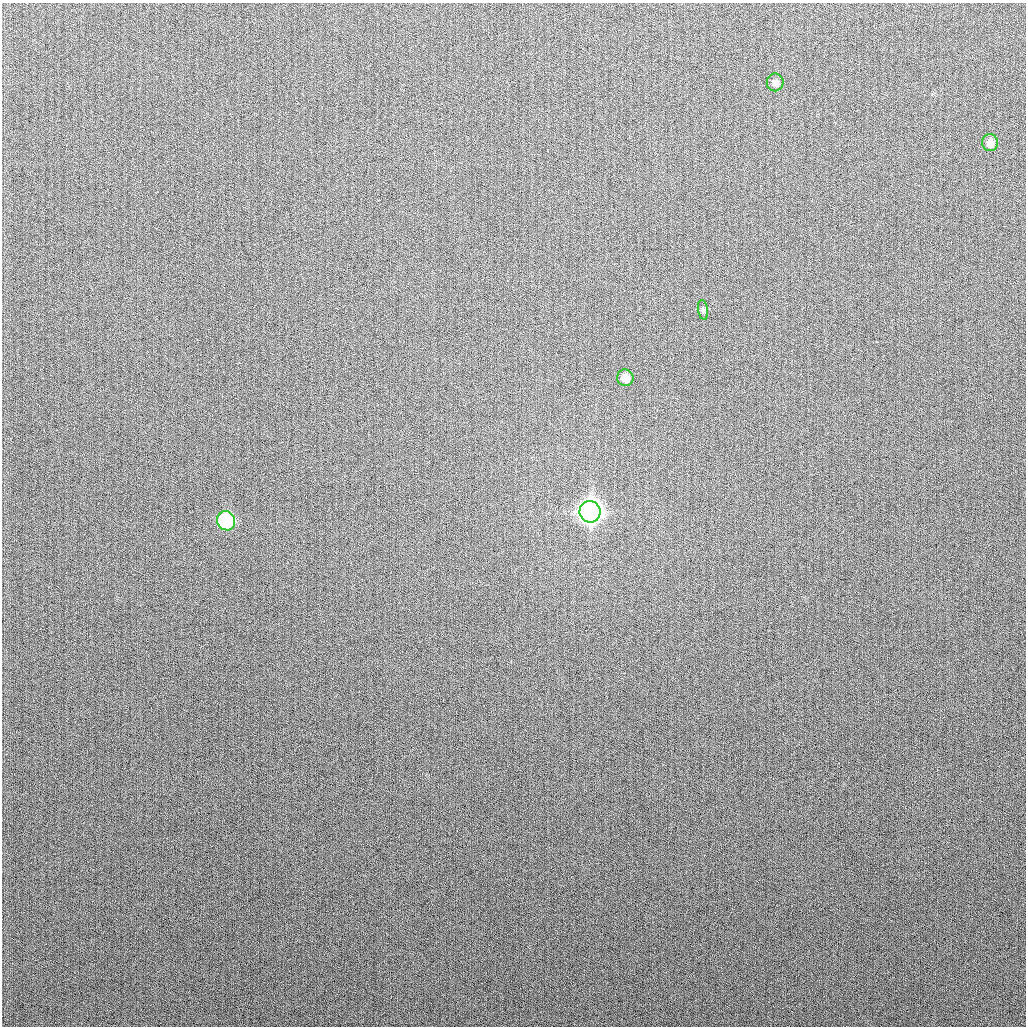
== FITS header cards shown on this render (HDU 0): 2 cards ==
NAXIS1  =                 1024
NAXIS2  =                 1024

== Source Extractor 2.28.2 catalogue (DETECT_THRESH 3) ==
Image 1024 x 1024 px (HDU 0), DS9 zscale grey, 1 PNG px = 1 image px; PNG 1028 x 1028 px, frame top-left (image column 1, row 1024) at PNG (2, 3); each listed source drawn as its Kron ellipse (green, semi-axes under 4 px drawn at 4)
Background 266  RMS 10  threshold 30.8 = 3 sigma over >= 5 px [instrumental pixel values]
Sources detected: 6; all 6 listed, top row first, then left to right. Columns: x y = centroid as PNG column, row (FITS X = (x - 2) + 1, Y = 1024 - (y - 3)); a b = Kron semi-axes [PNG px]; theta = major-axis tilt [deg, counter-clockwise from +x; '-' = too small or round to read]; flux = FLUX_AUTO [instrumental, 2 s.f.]
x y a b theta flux
775 82 9 8 - 2800
990 143 8 8 - 4200
703 310 10 5 -79 1600
625 378 8 8 - 5300
590 512 11 10 - 780000
226 521 10 9 - 85000